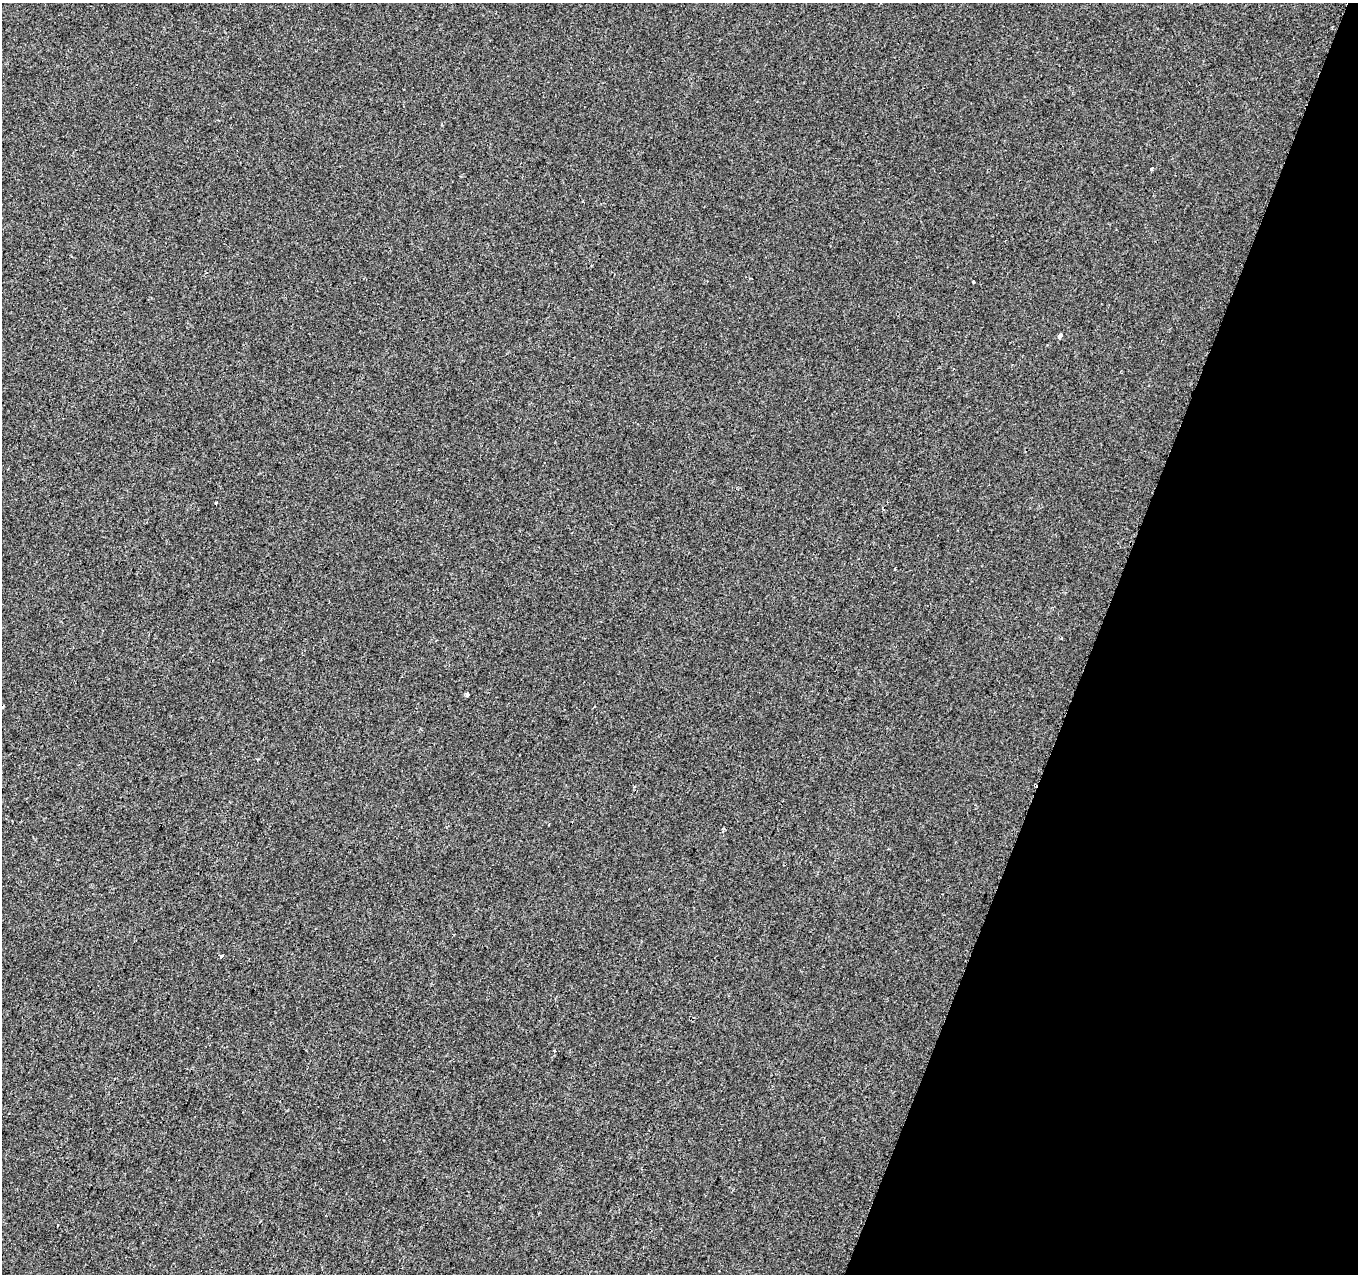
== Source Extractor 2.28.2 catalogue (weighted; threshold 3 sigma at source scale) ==
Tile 8 of 4 x 4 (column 4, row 2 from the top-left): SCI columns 4082-5437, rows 2827-4098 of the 5442 x 5593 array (HDU 1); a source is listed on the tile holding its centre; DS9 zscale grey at full resolution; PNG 1360 x 1276 px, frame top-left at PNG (2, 3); no overlay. Shown black and unused: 19% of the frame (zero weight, under 2 of 3 exposures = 1% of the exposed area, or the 3 px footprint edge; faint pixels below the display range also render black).
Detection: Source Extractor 2.28.2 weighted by HDU 2 'WHT'; one run over the whole footprint, this tile lists its part. Background 8.55e-04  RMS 0.0049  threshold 0.0223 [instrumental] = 3 sigma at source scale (4.5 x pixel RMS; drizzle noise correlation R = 1.50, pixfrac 1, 0.0396/0.0396 arcsec/px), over >= 5 px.
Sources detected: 10; all 10 listed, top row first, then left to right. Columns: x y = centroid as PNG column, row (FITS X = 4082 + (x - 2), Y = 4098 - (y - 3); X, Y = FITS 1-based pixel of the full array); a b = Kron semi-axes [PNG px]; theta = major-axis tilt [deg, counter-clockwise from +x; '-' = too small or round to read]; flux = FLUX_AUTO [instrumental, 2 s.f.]
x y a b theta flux
1152 169 3 3 - 3.4
973 282 3 3 - 3.2
1060 336 5 4 - 1.3
216 503 3 3 - 2.7
895 568 3 3 - 1.4
467 695 4 3 - 1.9
594 707 3 2 - 0.52
221 956 3 3 - 14
554 1050 3 3 - 0.54
57 1225 3 3 - 0.78